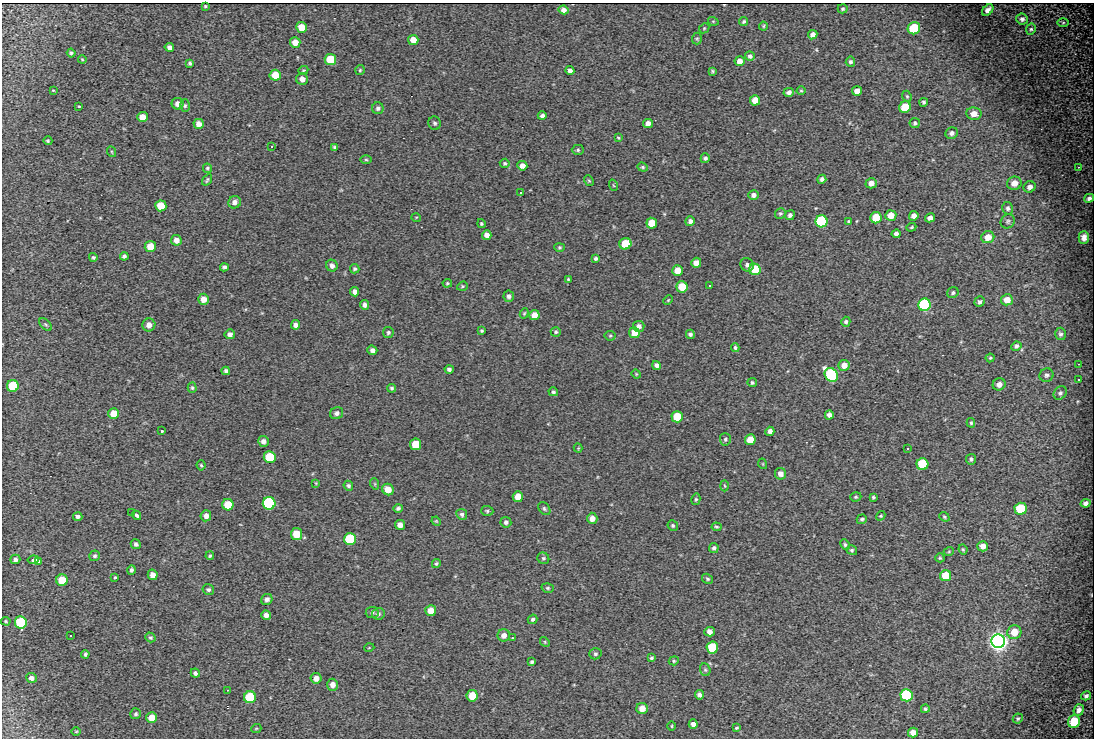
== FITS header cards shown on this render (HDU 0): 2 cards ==
NAXIS1  =                 1092
NAXIS2  =                  736

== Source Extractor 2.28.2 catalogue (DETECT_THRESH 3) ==
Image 1092 x 736 px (HDU 0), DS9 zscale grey, 1 PNG px = 1 image px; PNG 1096 x 740 px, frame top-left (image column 1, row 736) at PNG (2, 3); each listed source drawn as its Kron ellipse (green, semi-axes under 4 px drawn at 4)
Background 296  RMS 9.9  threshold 29.7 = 3 sigma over >= 5 px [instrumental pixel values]
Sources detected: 279; all 279 listed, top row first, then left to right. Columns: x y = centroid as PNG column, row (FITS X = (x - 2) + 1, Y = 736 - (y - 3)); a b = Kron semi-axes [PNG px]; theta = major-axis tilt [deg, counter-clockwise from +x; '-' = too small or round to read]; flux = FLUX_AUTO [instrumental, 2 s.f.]
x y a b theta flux
205 6 3 3 - 670
843 9 5 4 - 970
563 10 5 4 - 3200
988 10 6 4 47 3400
1022 19 6 5 - 1700
713 21 5 3 - 620
744 21 5 4 - 1100
1063 23 6 4 1 830
763 26 4 4 - 760
301 27 5 5 - 9800
704 28 5 4 - 760
914 28 6 6 - 29000
1031 29 5 5 - 1100
813 35 5 4 - 2900
697 39 6 5 - 970
413 40 5 5 - 7100
295 42 5 5 - 7400
169 47 5 4 - 2900
71 53 4 3 - 1100
750 56 5 4 - 1600
82 59 4 3 - 600
330 59 5 5 - 23000
739 61 5 5 - 4200
850 62 5 5 - 1500
190 63 4 3 - 1200
303 70 5 4 - 750
360 70 5 5 - 920
570 71 4 4 - 2400
712 71 4 3 - 850
275 75 5 5 - 13000
302 79 6 5 - 4000
53 90 3 2 - 1200
801 91 4 4 - 670
857 91 5 4 - 4900
789 92 5 4 - 2300
907 96 6 4 -68 870
755 100 5 5 - 7800
924 102 4 4 - 1200
178 104 6 6 - 4100
79 106 3 2 - 880
185 106 6 5 - 1100
905 107 6 5 - 19000
378 108 6 5 - 1700
974 114 7 6 - 5100
542 116 4 4 - 2000
142 117 5 5 - 5700
435 123 7 6 - 1500
648 123 5 4 - 3900
915 123 5 5 - 1300
199 124 5 5 - 4100
952 133 6 5 - 2200
618 138 4 3 - 700
48 141 4 4 - 920
271 146 3 3 - 2000
335 147 3 3 - 1000
578 150 6 5 - 1100
112 152 5 3 - 610
705 158 5 4 - 1600
366 160 6 3 -1 770
505 163 5 5 - 1000
522 166 5 5 - 3600
643 167 5 4 - 920
1078 167 2 2 - 400
207 168 5 4 - 950
822 179 4 4 - 1900
207 180 6 3 57 1000
589 181 5 4 - 860
871 183 5 5 - 3900
1014 183 7 6 - 5700
613 185 6 3 -71 580
1030 187 6 5 - 2800
520 192 3 3 - 5300
753 195 5 5 - 2500
1089 198 5 4 - 1000
235 202 6 6 - 3200
161 206 5 5 - 13000
1008 208 6 5 - 1500
780 213 5 5 - 1100
790 215 5 4 - 1700
891 215 5 5 - 7200
914 216 5 4 - 3800
416 217 5 3 - 530
876 218 5 5 - 23000
930 218 5 4 - 2900
690 221 5 4 - 2100
821 221 6 6 - 83000
849 221 3 3 - 940
1008 221 7 6 - 1500
652 223 5 5 - 12000
481 224 4 4 - 880
911 227 5 4 - 750
896 234 4 4 - 2000
487 235 5 4 - 3700
988 237 6 6 - 7500
1084 237 6 5 - 3500
176 240 5 5 - 4000
625 244 6 5 - 19000
150 246 5 5 - 11000
559 247 5 4 - 820
124 256 4 4 - 1500
93 257 4 4 - 1100
596 258 4 3 - 1300
696 263 5 5 - 6400
747 265 7 6 - 2000
332 266 6 5 - 2700
224 267 4 4 - 1500
355 269 5 4 - 1100
755 269 6 5 - 23000
677 270 5 5 - 8900
568 279 3 2 - 580
447 283 5 4 - 820
709 285 3 3 - 2100
462 286 5 4 - 830
682 287 5 5 - 16000
355 292 5 4 - 3000
953 293 6 5 - 1300
509 296 5 5 - 1800
203 299 5 5 - 5200
668 300 5 3 - 610
1007 300 6 5 - 5900
980 302 5 5 - 1600
364 305 5 4 - 2000
924 305 6 6 - 110000
524 313 5 4 - 750
534 315 5 5 - 5800
846 322 5 4 - 1400
46 324 8 4 -44 1000
149 325 6 6 - 3900
296 325 5 4 - 3000
639 326 5 5 - 2800
482 331 3 3 - 870
388 332 5 5 - 1300
556 332 5 4 - 1000
634 333 5 5 - 7700
230 334 5 5 - 2600
690 334 4 4 - 1600
1060 334 6 5 - 1700
610 336 5 5 - 870
1016 346 5 4 - 1600
735 347 4 4 - 1200
372 350 5 4 - 2500
990 358 4 4 - 870
1078 364 2 2 - 360
657 365 4 4 - 2300
844 365 5 5 - 4600
449 369 4 3 - 1600
226 371 4 4 - 1600
636 374 5 4 - 670
831 375 7 6 - 120000
1047 375 7 6 - 1700
1078 379 3 2 - 1600
752 382 5 4 - 1100
999 384 6 6 - 3800
13 386 6 6 - 31000
192 388 5 4 - 940
392 388 4 4 - 1100
553 392 5 4 - 1000
1060 393 7 6 - 1600
337 413 7 6 - 2200
114 414 5 5 - 11000
829 415 5 4 - 2400
677 417 6 5 - 22000
971 423 5 4 - 1000
162 431 3 2 - 1200
770 431 5 4 - 2700
725 439 6 5 - 1400
750 440 5 5 - 11000
263 441 5 5 - 2700
416 444 6 5 - 16000
578 448 4 4 - 610
907 448 3 3 - 1800
270 457 6 6 - 27000
971 459 5 5 - 1400
763 464 5 3 - 550
922 464 6 6 - 33000
201 465 5 4 - 850
781 474 6 5 - 4100
316 483 4 4 - 560
375 484 6 3 -72 700
348 486 5 4 - 1300
725 486 5 3 - 660
388 489 6 5 - 6700
518 497 5 5 - 8400
856 497 6 4 19 1000
873 497 3 3 - 920
696 499 6 4 77 1000
269 503 6 6 - 100000
1086 503 5 4 - 2000
228 505 6 5 - 15000
398 508 5 4 - 1300
544 509 7 5 -51 1400
1021 509 6 6 - 33000
487 511 6 5 - 1100
132 513 3 3 - 740
462 514 5 5 - 1500
136 515 5 3 - 3800
78 516 5 4 - 1800
206 516 5 5 - 3100
881 516 5 4 - 720
944 517 5 4 - 1000
592 518 5 5 - 4000
862 519 5 4 - 1200
436 521 5 4 - 640
506 522 5 5 - 1700
400 525 5 5 - 3700
673 526 5 5 - 1100
716 527 5 3 - 830
296 534 6 5 - 13000
350 539 6 6 - 40000
136 544 5 4 - 1600
845 545 5 4 - 1100
983 546 5 5 - 4800
714 548 5 4 - 1600
963 549 5 3 - 780
852 550 5 5 - 1000
949 551 5 3 - 570
95 556 5 5 - 1300
210 556 4 3 - 720
543 558 6 5 - 1200
940 558 4 4 - 780
15 559 5 4 - 2000
33 560 5 3 - 6100
39 561 4 3 - 2000
436 564 4 3 - 980
131 570 5 4 - 1500
153 575 5 5 - 4300
946 576 5 5 - 15000
115 577 4 3 - 640
708 579 6 4 -31 1000
62 580 6 5 - 17000
548 588 6 5 - 1000
208 590 6 5 - 1500
267 599 6 5 - 2500
431 611 5 5 - 7400
372 612 6 5 - 1500
378 614 6 5 - 1500
266 615 5 4 - 3100
533 619 5 4 - 1300
6 621 5 4 - 740
21 622 6 6 - 48000
710 632 5 4 - 3400
1014 632 7 7 - 9900
70 635 3 3 - 3300
504 635 6 6 - 4200
150 637 5 4 - 1100
512 638 3 2 - 550
998 641 7 7 - 710000
545 642 5 4 - 760
369 648 5 3 - 540
712 648 6 6 - 34000
85 654 4 3 - 930
595 654 6 5 - 1300
651 658 4 3 - 940
674 661 5 4 - 870
532 662 4 3 - 1200
705 670 6 5 - 1100
195 673 4 4 - 1600
31 678 5 4 - 2600
316 678 5 5 - 3600
332 685 6 5 - 3800
227 690 2 2 - 380
699 695 4 4 - 2200
906 695 6 6 - 57000
472 696 5 5 - 15000
1086 696 5 4 - 1700
250 697 6 6 - 36000
642 708 5 5 - 7000
925 709 4 4 - 1100
1079 710 6 5 - 3100
136 714 5 5 - 1200
152 718 5 5 - 11000
1018 718 5 4 - 970
1074 722 6 6 - 24000
693 724 4 4 - 2600
672 726 5 3 - 630
736 728 3 3 - 1200
256 729 5 3 - 510
76 731 4 3 - 620
913 733 5 5 - 4800